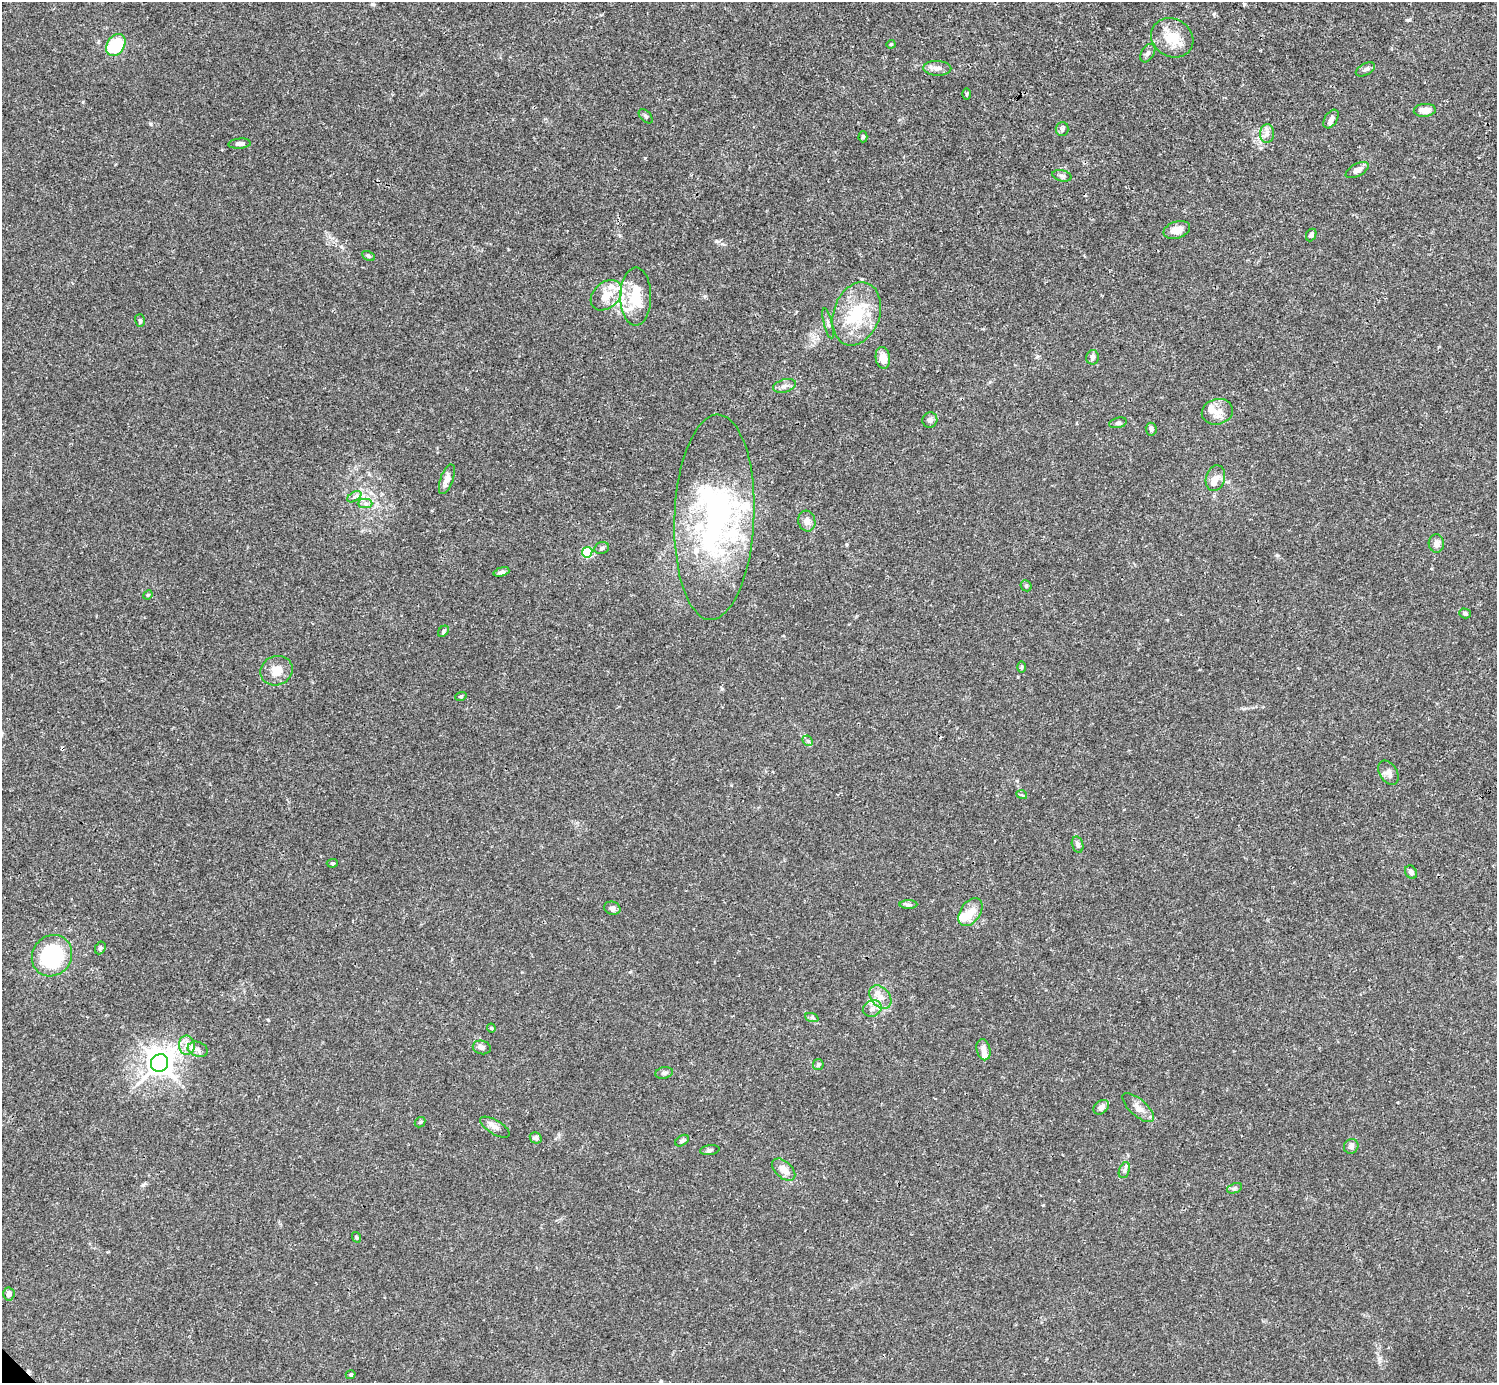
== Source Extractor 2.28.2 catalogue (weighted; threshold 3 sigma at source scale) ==
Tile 10 of 4 x 4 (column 2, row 3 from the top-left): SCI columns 1496-2990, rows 1540-2920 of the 5983 x 5982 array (HDU 1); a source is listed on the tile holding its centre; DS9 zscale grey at full resolution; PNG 1499 x 1385 px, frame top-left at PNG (2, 2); each listed source drawn as its Kron ellipse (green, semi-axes under 4 px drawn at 4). Shown black and unused: <1% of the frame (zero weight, under 3 of 4 exposures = <1% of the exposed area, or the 3 px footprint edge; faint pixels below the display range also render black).
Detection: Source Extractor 2.28.2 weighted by HDU 2 'WHT'; one run over the whole footprint, this tile lists its part. Background 0.0163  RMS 0.0022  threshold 0.00973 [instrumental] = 3 sigma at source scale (4.5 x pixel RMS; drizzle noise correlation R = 1.50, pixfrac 1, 0.05/0.05 arcsec/px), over >= 5 px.
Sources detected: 100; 1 inside a brighter object's white glare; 2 cosmic-ray / hot-pixel residue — neither listed nor drawn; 13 inside a brighter listed object's ellipse — not listed separately; the other 84 listed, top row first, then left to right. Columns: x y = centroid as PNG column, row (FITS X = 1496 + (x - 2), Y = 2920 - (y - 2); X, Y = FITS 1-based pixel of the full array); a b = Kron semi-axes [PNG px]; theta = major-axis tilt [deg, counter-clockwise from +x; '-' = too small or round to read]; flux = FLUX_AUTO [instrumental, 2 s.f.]
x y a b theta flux
1172 38 22 19 -31 5.1
891 44 4 4 - 0.26
116 45 12 8 57 10
1148 53 10 6 57 0.69
937 68 14 7 -2 1.2
1365 69 10 5 28 0.65
966 94 6 4 89 0.24
1425 110 11 6 5 1.5
646 116 8 5 -45 0.45
1331 119 10 6 57 1
1062 129 7 6 - 0.6
1267 133 9 7 87 1
863 137 5 4 - 0.38
240 144 11 5 4 0.82
1357 170 12 6 28 1.2
1062 176 10 5 -14 0.57
1177 230 13 8 17 1.9
1311 235 6 5 - 0.61
368 256 7 4 -29 0.34
606 295 18 12 42 3.3
636 297 29 15 89 7.1
857 314 32 23 71 10
140 321 6 5 - 0.37
828 323 16 3 -75 0.56
1092 357 7 6 - 0.62
883 358 11 7 -81 2.2
784 386 12 6 15 0.97
1217 412 16 12 13 2.2
930 420 8 7 - 0.72
1118 423 9 5 13 0.47
1151 429 6 5 - 0.61
1215 478 13 9 74 1.7
447 479 15 6 70 1.4
354 497 8 4 31 0.57
365 503 7 4 0 0.54
714 517 103 40 88 53
807 521 10 8 -75 1.3
1436 544 9 7 -89 1
602 548 7 5 18 0.52
587 552 5 5 - 15
501 572 8 4 18 0.61
1026 586 6 5 - 0.37
148 595 5 4 - 0.23
1465 613 6 5 - 0.52
443 631 6 4 45 0.34
1021 667 6 4 89 0.3
277 671 16 14 21 3.1
461 696 6 3 19 0.24
808 741 6 4 -44 0.37
1388 773 13 8 -57 1
1022 795 5 3 - 0.21
1077 845 8 5 -75 0.72
332 863 5 4 - 0.28
1411 872 7 5 -55 0.68
908 905 9 4 0 0.52
612 908 8 6 -15 0.62
970 912 15 10 55 2.7
100 948 6 5 - 0.5
52 956 21 19 52 19
880 997 13 9 -50 2.2
872 1009 10 8 25 1.2
812 1018 7 4 -19 0.41
491 1028 4 4 - 0.23
187 1045 9 8 - 1.5
482 1047 9 7 -13 0.68
198 1049 10 7 -20 0.92
983 1050 11 7 -77 1.4
160 1063 9 8 - 230
818 1065 5 5 - 0.46
664 1073 9 5 9 0.55
1101 1107 8 6 39 1.2
1138 1108 20 8 -42 1.7
420 1122 6 4 43 0.31
495 1127 16 7 -31 1.1
536 1138 6 5 - 0.73
682 1141 7 5 37 0.44
1351 1146 7 7 - 0.67
710 1150 10 5 8 0.47
784 1170 14 8 -42 2.2
1124 1170 8 5 69 0.6
1234 1188 8 5 21 0.43
356 1237 5 3 - 0.21
9 1294 6 6 - 0.96
351 1375 5 4 - 0.29
Unlisted compact peaks at least as high as the median listed source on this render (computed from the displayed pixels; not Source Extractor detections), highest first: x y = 1408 20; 1380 1358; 1277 555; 151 124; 645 158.